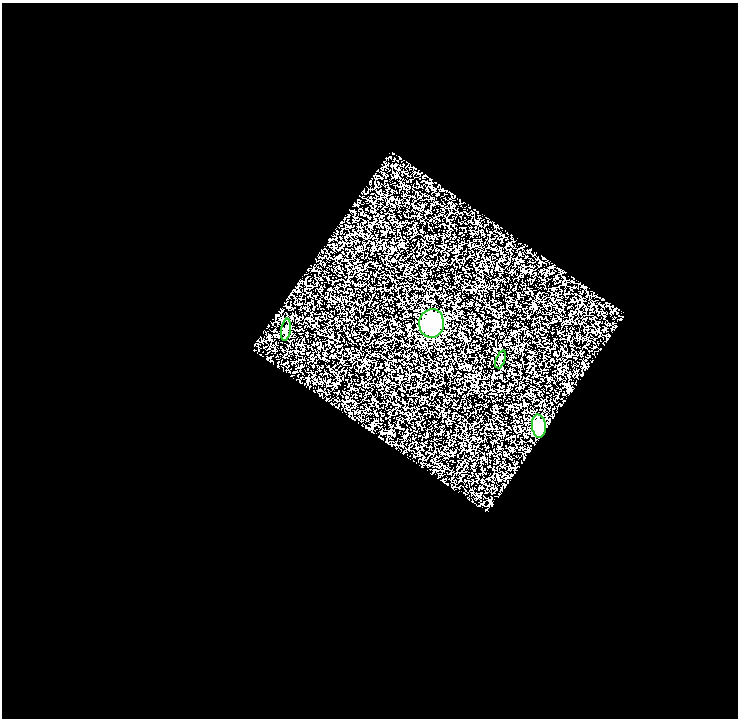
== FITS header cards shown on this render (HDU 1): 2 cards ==
NAXIS1  =                  736
NAXIS2  =                  716

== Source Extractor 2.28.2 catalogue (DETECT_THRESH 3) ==
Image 736 x 716 px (HDU 1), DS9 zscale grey, 1 PNG px = 1 image px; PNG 740 x 720 px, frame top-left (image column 1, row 716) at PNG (2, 3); each listed source drawn as its Kron ellipse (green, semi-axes under 4 px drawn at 4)
Background 0.501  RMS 1.5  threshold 4.57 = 3 sigma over >= 5 px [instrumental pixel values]
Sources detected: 4; all 4 listed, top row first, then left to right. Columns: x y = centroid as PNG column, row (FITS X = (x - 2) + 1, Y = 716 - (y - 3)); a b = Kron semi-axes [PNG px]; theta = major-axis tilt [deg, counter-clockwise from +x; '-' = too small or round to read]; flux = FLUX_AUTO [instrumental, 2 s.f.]
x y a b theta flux
432 323 14 12 83 8300
286 330 11 4 81 380
501 359 9 4 69 200
539 426 11 7 -84 4100